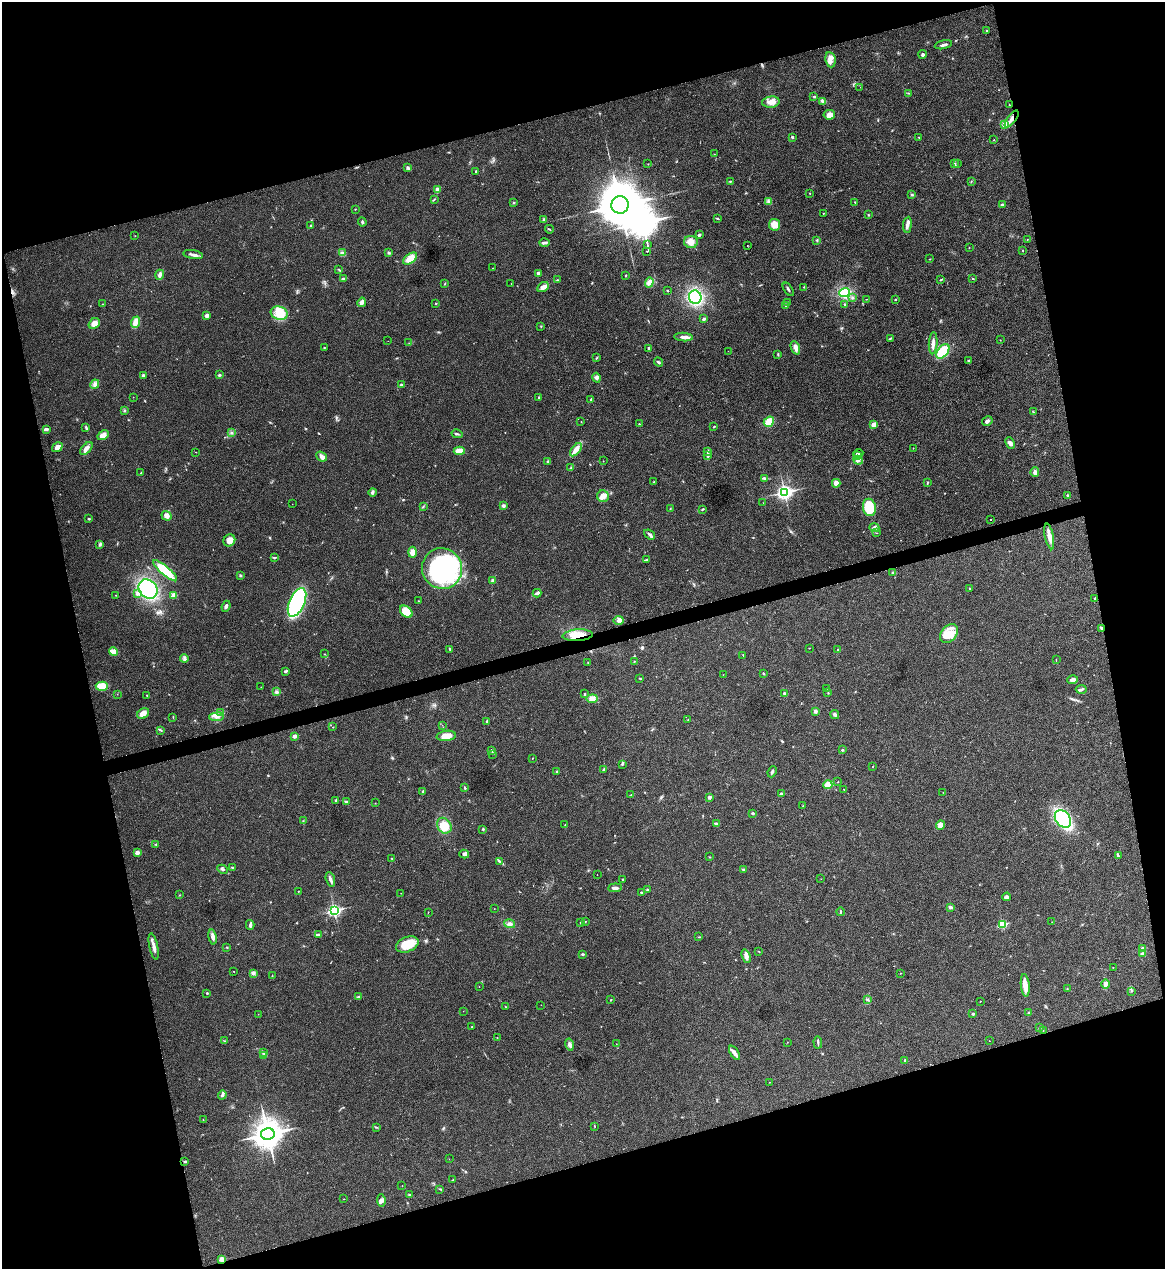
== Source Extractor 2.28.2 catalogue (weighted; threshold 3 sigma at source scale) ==
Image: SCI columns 145-4794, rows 3-5070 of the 5055 x 5071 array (HDU 1 of 3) = the unmasked area's bounding box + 8 px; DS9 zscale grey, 4 x 4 block average (1 PNG px = mean of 4 x 4 image px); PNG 1167 x 1271 px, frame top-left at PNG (2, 2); each listed source drawn as its Kron ellipse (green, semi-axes under 4 px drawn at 4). Shown black and unused: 31% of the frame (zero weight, under 3 of 4 exposures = <1% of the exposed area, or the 3 px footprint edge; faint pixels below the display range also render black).
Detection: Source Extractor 2.28.2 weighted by HDU 2 'WHT'. Background 0.0197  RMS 0.0042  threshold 0.0189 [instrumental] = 3 sigma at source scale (4.5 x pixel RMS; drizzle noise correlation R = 1.50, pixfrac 1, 0.05/0.05 arcsec/px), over >= 5 px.
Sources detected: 373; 2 too faint to see at this stretch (4 x 4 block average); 2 inside a brighter object's white glare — neither listed nor drawn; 6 coinciding with a brighter row at this scale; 8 inside a brighter listed object's ellipse — not listed separately; the other 355 listed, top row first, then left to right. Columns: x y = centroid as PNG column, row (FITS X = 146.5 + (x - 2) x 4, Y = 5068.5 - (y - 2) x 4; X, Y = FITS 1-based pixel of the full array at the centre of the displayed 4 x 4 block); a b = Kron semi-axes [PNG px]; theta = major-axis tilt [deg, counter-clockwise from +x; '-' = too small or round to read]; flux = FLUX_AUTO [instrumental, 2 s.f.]
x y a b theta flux
987 30 2 2 - 2
943 45 9 2 14 6.3
922 54 4 4 - 4.7
830 60 8 5 -82 14
860 87 2 2 - 0.38
908 93 3 2 - 1.8
814 96 2 2 - 1.6
822 101 3 2 - 3.2
771 102 9 5 7 21
1009 105 2 2 - 0.98
829 115 6 4 9 16
1012 119 10 3 54 13
1005 124 4 4 - 17
792 137 3 2 - 3.9
919 138 3 2 - 1.5
994 140 2 2 - 0.87
714 154 2 2 - 0.64
648 164 2 2 - 0.88
955 164 4 2 - 2.5
958 164 2 2 - 1
408 168 2 2 - 1.9
476 172 2 2 - 1.5
730 181 2 2 - 1.1
971 182 2 2 - 1.1
437 190 4 3 - 10
810 193 2 2 - 1.9
912 194 3 2 - 2.6
434 199 3 2 - 1.7
769 201 3 2 - 3.3
855 202 3 2 - 1.2
514 203 2 2 - 1.8
620 205 9 8 - 9200
1002 205 3 2 - 5.3
355 209 2 2 - 1.3
823 213 2 2 - 1.4
868 215 3 2 - 1.9
717 218 2 2 - 1.6
544 219 2 2 - 2
362 222 4 2 - 3.6
311 225 2 2 - 3.9
774 225 6 5 - 26
907 225 8 4 83 8.5
549 229 4 2 - 1.8
699 235 3 2 - 4.4
135 236 2 2 - 0.68
1027 239 2 2 - 1.2
817 240 3 2 - 2
691 242 7 6 - 17
544 243 5 3 - 5.8
647 244 2 2 - 1
747 245 2 2 - 0.65
969 248 2 2 - 1
1023 250 2 2 - 1.6
647 251 2 2 - 1.1
342 253 4 3 - 4.4
389 253 3 3 - 3.6
193 255 10 2 -10 9.9
410 259 8 4 38 31
930 259 2 2 - 0.91
493 268 2 2 - 0.51
339 270 2 2 - 0.94
538 273 3 3 - 6.4
160 275 5 3 - 8.7
625 276 3 2 - 1.8
344 278 2 2 - 1.4
973 278 3 2 - 1.1
557 280 2 2 - 1.1
941 280 4 2 - 1.9
649 282 5 3 - 7.5
445 284 2 2 - 1.3
511 284 2 2 - 0.58
543 287 6 4 30 12
804 287 2 2 - 1.3
788 289 7 2 -55 3.9
667 291 2 2 - 1.5
845 292 5 3 - 82
695 297 7 6 - 180
852 298 3 2 - 3.1
866 299 2 2 - 0.83
895 299 2 2 - 4.6
362 302 5 3 - 13
787 302 3 2 - 1.9
436 303 2 2 - 3
102 304 2 2 - 1
844 304 2 2 - 1.9
785 305 3 2 - 3.4
279 313 8 6 -17 30
207 315 2 2 - 13
704 319 3 3 - 3.5
135 322 6 3 67 22
94 323 6 5 - 15
541 326 2 2 - 1.1
683 337 9 3 -3 11
890 338 4 2 - 2.8
1000 340 2 2 - 0.5
388 341 2 2 - 0.39
409 343 2 2 - 0.82
933 343 11 3 86 11
324 347 2 2 - 0.96
795 348 7 3 -68 13
649 349 4 2 - 3.6
728 351 2 2 - 0.37
943 351 8 5 52 78
778 354 3 2 - 2.6
596 358 3 2 - 1.8
968 360 3 2 - 2
658 362 5 2 - 3.7
143 375 4 3 - 4.1
219 375 2 2 - 8.7
597 378 5 4 - 7.1
95 384 5 3 - 8.3
402 385 2 2 - 6.5
133 397 2 2 - 0.65
539 397 3 2 - 1.8
591 400 3 2 - 1.9
124 410 3 2 - 1.9
1033 412 2 2 - 0.91
581 421 2 2 - 0.92
987 421 5 3 - 6.7
769 422 5 4 - 31
639 424 2 2 - 1.6
874 425 4 3 - 15
86 427 4 2 - 3.7
714 427 2 2 - 2
46 429 3 2 - 6.5
231 432 3 2 - 2
457 434 5 2 - 4.3
103 435 6 4 31 17
1010 443 6 4 -64 8
57 447 5 4 - 17
913 448 2 2 - 0.67
86 449 8 3 48 12
576 450 8 4 51 18
459 451 6 3 2 26
708 451 3 2 - 2.9
196 452 2 2 - 0.74
858 453 5 2 - 3.9
321 456 6 4 -40 11
708 456 3 2 - 3.6
857 456 3 2 - 3.3
858 460 5 4 - 6.9
603 461 2 2 - 0.81
548 462 3 2 - 2.8
571 468 2 2 - 1.1
1035 472 5 3 - 8.3
141 473 2 2 - 1.4
765 478 3 2 - 3.1
653 482 2 2 - 1
927 482 3 2 - 2
836 483 4 4 - 13
372 492 4 3 - 4.4
784 492 3 3 - 810
1068 495 3 3 - 2.9
603 496 6 6 - 13
763 503 2 2 - 0.39
292 504 2 2 - 0.5
503 506 3 3 - 5.5
423 507 2 2 - 1.8
869 507 9 6 -78 92
670 509 3 2 - 1.4
703 509 3 2 - 2.5
166 516 5 4 - 12
89 519 2 2 - 3.1
991 520 2 2 - 0.86
874 528 5 4 - 7.1
877 533 2 2 - 0.83
650 534 6 3 -36 5.6
1049 536 13 3 -78 20
229 540 6 5 - 18
100 544 4 3 - 4.4
412 552 5 4 - 17
274 558 3 2 - 2.1
646 560 4 2 - 4.4
442 569 20 20 - 450
165 571 15 4 -41 79
892 572 2 2 - 1.2
240 575 3 2 - 2.5
493 580 2 2 - 6.6
148 589 10 8 -50 250
969 589 2 2 - 1.6
138 593 4 2 - 4.2
537 593 4 2 - 6.7
115 595 2 2 - 0.61
174 595 4 3 - 9
1095 598 2 2 - 2.5
419 601 2 2 - 0.97
297 602 15 7 66 290
226 606 5 2 - 6.5
406 612 7 5 -43 40
619 620 5 3 - 5.8
1101 628 3 3 - 2.8
949 634 11 7 50 33
578 635 15 6 4 39
809 648 2 2 - 0.7
450 649 4 2 - 3.5
837 649 2 2 - 1.3
114 652 4 3 - 17
324 654 3 2 - 1.2
743 655 3 2 - 1.3
184 658 4 2 - 4.1
1056 659 2 2 - 1.3
634 661 2 2 - 1.3
588 663 2 2 - 0.62
286 671 3 3 - 3.1
763 673 2 2 - 2.4
723 675 2 2 - 0.56
640 678 2 2 - 2
1073 680 5 4 - 8.8
102 686 6 4 -3 33
261 687 2 2 - 0.44
826 689 2 2 - 0.95
1081 689 5 2 - 4.3
277 692 3 2 - 2.5
828 693 2 2 - 1.2
117 694 2 2 - 0.69
584 694 3 2 - 1.9
785 694 3 3 - 3.8
147 695 2 2 - 1.2
592 699 5 4 - 17
815 711 3 2 - 7.8
221 712 2 2 - 1.9
143 714 6 5 - 14
835 714 4 3 - 4.4
173 717 3 2 - 1.4
217 717 7 4 6 12
688 720 2 2 - 0.87
487 721 3 2 - 2.5
442 725 2 2 - 0.55
333 727 2 2 - 1.1
161 730 3 2 - 2.7
294 736 2 2 - 26
446 736 9 5 7 32
492 750 3 2 - 3.2
842 750 2 2 - 5.6
492 754 2 2 - 1.1
532 758 2 2 - 1
622 764 3 2 - 2.9
873 767 2 2 - 0.83
604 769 3 2 - 2.5
557 771 3 2 - 1.9
772 772 6 2 65 4.9
838 782 2 2 - 1
828 785 4 4 - 17
465 788 3 2 - 2.6
844 789 2 2 - 1
423 791 3 2 - 2.3
943 792 2 2 - 0.53
781 794 2 2 - 17
631 795 3 2 - 1.5
709 797 2 2 - 9.3
336 801 3 2 - 3.2
347 802 4 2 - 2.7
375 803 2 2 - 0.73
803 806 2 2 - 0.78
753 813 3 2 - 3.3
1063 819 10 7 -53 250
303 821 2 2 - 1.3
717 823 4 2 - 4
565 825 3 2 - 1.7
941 825 5 4 - 15
444 826 8 6 -57 43
483 829 2 2 - 2.6
156 844 3 2 - 2.3
137 852 2 2 - 26
464 854 5 3 - 5.5
1118 855 3 2 - 2.5
709 857 2 2 - 0.82
392 858 2 2 - 1.4
500 861 4 2 - 3.2
232 868 2 2 - 1.7
223 869 5 3 - 4.5
743 869 3 2 - 2.6
597 875 2 2 - 0.46
330 879 7 2 -72 9.1
623 879 2 2 - 1.4
821 879 2 2 - 0.52
615 888 7 3 5 7.9
647 890 2 2 - 1.9
298 891 2 2 - 0.79
641 892 2 2 - 2.5
401 893 2 2 - 0.89
179 895 2 2 - 0.93
1007 897 4 3 - 5.1
950 907 3 2 - 8.7
494 909 2 2 - 0.52
334 910 3 2 - 470
428 912 2 2 - 0.87
840 912 4 2 - 2.5
585 921 2 2 - 1.2
580 922 2 2 - 1.2
1052 922 2 2 - 0.61
509 924 5 2 - 5.3
1002 924 2 2 - 150
250 925 5 2 - 5.4
318 935 3 2 - 3.1
213 937 7 3 -80 8.5
699 937 3 2 - 1.3
407 944 12 7 22 56
154 946 13 3 -78 13
227 947 2 2 - 1.9
1142 948 3 2 - 3.7
759 951 2 2 - 1
1142 953 4 2 - 3.6
583 954 2 2 - 9.6
746 956 7 4 -71 10
1113 967 2 2 - 1.1
234 971 2 2 - 1.1
253 973 4 2 - 4.3
900 973 2 2 - 0.78
272 976 3 2 - 1
1106 984 5 3 - 9.9
1025 985 11 4 -84 21
479 987 2 2 - 0.63
1067 988 2 2 - 0.95
1132 991 2 2 - 0.9
207 993 2 2 - 2.1
359 997 3 2 - 2.2
611 1000 2 2 - 1.6
868 1000 3 2 - 2.9
980 1002 2 2 - 0.72
541 1005 2 2 - 0.41
506 1007 3 2 - 1.1
463 1011 2 2 - 0.65
1028 1013 3 2 - 2
258 1014 2 2 - 0.49
973 1014 2 2 - 5.9
472 1027 2 2 - 0.91
1040 1028 3 2 - 2.5
1043 1030 2 2 - 0.62
497 1037 2 2 - 0.67
225 1041 2 2 - 0.88
989 1041 2 2 - 0.71
787 1042 2 2 - 0.52
818 1042 6 2 -87 3.3
569 1044 6 3 -76 9.6
616 1044 2 2 - 0.61
264 1053 2 2 - 2
734 1053 8 4 -58 10
263 1056 2 2 - 1.8
905 1060 3 2 - 1.8
770 1082 2 2 - 0.68
222 1095 5 3 - 4.6
203 1120 2 2 - 1.3
595 1126 2 2 - 0.96
376 1127 2 2 - 1.6
268 1134 6 6 - 3400
449 1159 2 2 - 0.35
185 1161 3 2 - 4
453 1180 3 2 - 1.4
402 1186 2 2 - 0.66
440 1189 3 2 - 2.3
410 1195 3 2 - 3.6
344 1199 2 2 - 0.75
381 1200 6 4 -82 7.3
222 1259 2 2 - 47
Overlapping masked pixels (flux is a lower limit): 3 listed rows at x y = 1101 628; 578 635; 222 1259
Diffuse or blended objects may show on this block-average render without a row.